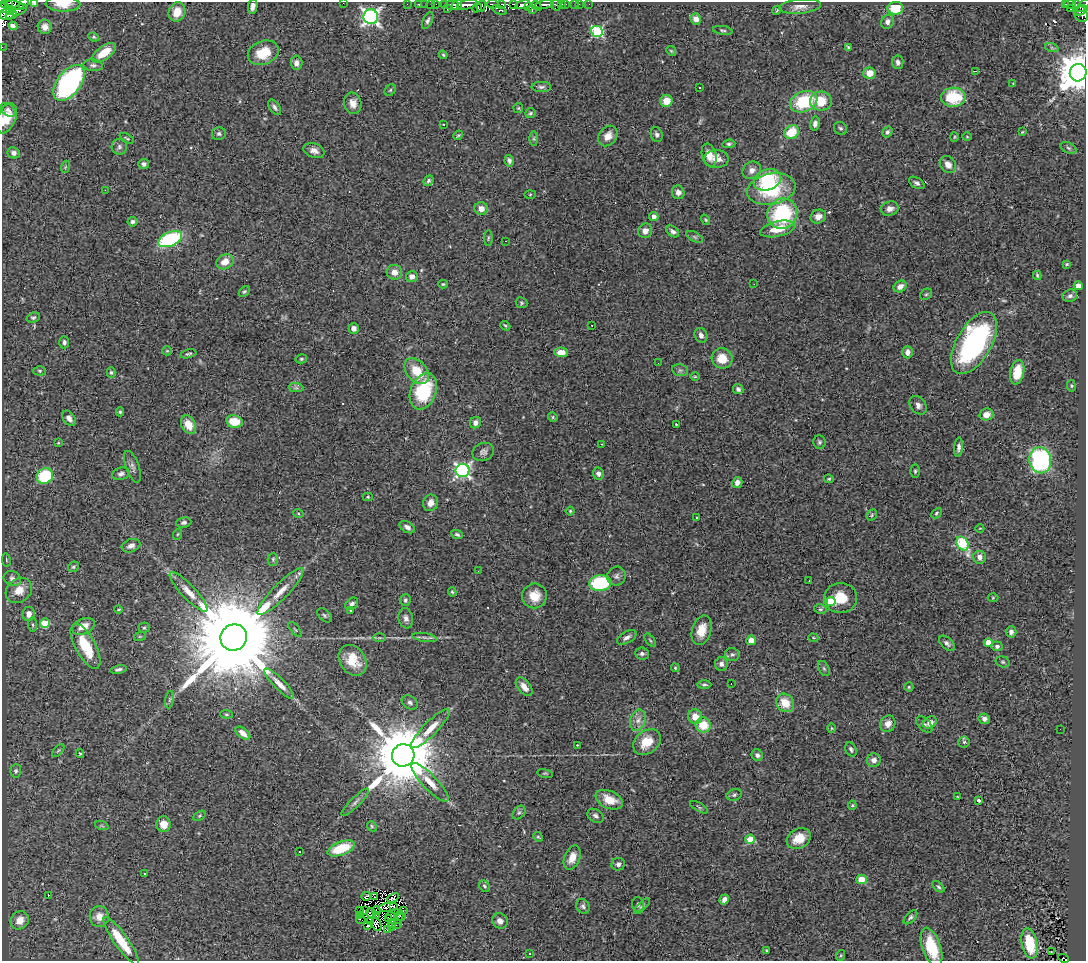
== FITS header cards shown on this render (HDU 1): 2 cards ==
NAXIS1  =                 1084
NAXIS2  =                  959

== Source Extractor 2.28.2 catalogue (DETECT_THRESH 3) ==
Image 1084 x 959 px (HDU 1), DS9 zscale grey, 1 PNG px = 1 image px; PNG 1088 x 963 px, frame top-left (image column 1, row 959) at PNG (2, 2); each listed source drawn as its Kron ellipse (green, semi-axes under 4 px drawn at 4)
Background 0.539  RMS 0.047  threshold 0.142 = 3 sigma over >= 5 px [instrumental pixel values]
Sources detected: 366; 8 with non-positive FLUX_AUTO (blend fragments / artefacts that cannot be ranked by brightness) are neither listed nor drawn; the other 358 listed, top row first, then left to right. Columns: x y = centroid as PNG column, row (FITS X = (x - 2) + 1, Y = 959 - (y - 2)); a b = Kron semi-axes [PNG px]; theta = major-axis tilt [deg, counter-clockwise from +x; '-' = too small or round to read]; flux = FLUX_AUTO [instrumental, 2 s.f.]
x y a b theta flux
34 2 3 2 - 40
4 3 4 3 - 120
343 3 2 2 - 9.4
8 4 3 2 - 290
24 4 6 3 47 62
63 4 17 7 -1 40
407 4 2 2 - 8.3
419 4 3 3 - 9.5
425 4 2 2 - 3.9
431 4 4 2 - 9.6
436 4 2 2 - 1.7
452 4 7 5 0 260
493 4 6 3 -7 110
502 4 3 2 - 110
513 4 3 2 - 32
561 4 3 2 - 7.8
565 4 3 3 - 52
575 4 3 3 - 16
579 4 2 2 - 6.3
589 4 2 2 - 1.4
1065 4 3 3 - 27
1070 4 6 3 -10 54
1076 4 4 3 - 51
15 5 8 3 -14 1.2
444 5 3 3 - 17
457 5 6 3 54 140
467 5 10 4 11 420
523 5 7 4 13 450
544 5 9 3 8 390
556 5 5 4 - 100
1083 5 8 4 46 150
253 6 7 4 80 14
481 6 6 2 66 52
536 6 5 2 - 100
800 6 21 7 6 24
529 7 4 2 - 57
4 8 7 5 -7 210
477 8 5 4 - 98
895 8 8 6 5 81
447 9 3 2 - 10
1071 9 3 2 - 8.6
11 10 3 2 - 44
19 10 8 5 23 44
499 10 8 4 -25 130
532 10 4 3 - 83
777 10 5 3 - 3.1
1081 10 6 3 28 120
177 12 10 8 69 45
1081 14 8 6 -62 78
7 15 7 5 7 120
11 15 6 3 18 290
371 17 7 7 - 1000
696 19 5 5 - 20
428 21 9 4 66 8.6
887 22 7 6 - 15
13 26 5 4 - 12
45 27 7 7 - 19
723 30 10 4 -8 5.6
597 31 6 5 - 350
94 37 5 4 - 4.5
2 47 2 2 - 5.5
848 47 4 3 - 4.3
1052 48 7 4 -19 5.8
671 51 5 4 - 3.9
104 53 14 6 35 64
263 53 16 11 23 75
443 55 4 3 - 3.7
898 62 7 5 -83 12
296 63 7 6 - 14
93 65 10 6 -4 9.9
975 71 4 2 - 5.7
869 73 6 5 - 38
1078 73 9 8 - 10000
69 83 20 11 52 660
1013 83 3 3 - 6.7
541 87 10 5 0 8.8
699 88 3 3 - 13
390 90 6 5 - 4.8
953 97 12 9 2 140
666 101 6 6 - 42
821 101 11 9 -8 71
804 102 14 10 22 160
353 103 11 8 -76 24
275 107 9 5 -55 9.3
518 108 5 5 - 4.1
8 110 8 5 -41 11
530 113 5 5 - 5.4
6 118 16 9 68 60
443 124 3 3 - 16
815 124 7 5 78 15
840 128 7 6 - 6.5
791 132 8 6 36 85
887 132 6 4 56 7.6
1022 132 3 2 - 2.7
219 134 7 6 - 7.8
657 134 7 6 - 9.2
458 135 5 4 - 3.6
608 136 11 8 52 31
954 137 5 3 - 2.8
967 137 5 3 - 2.8
127 138 8 3 -29 4.4
534 139 7 4 -90 4.9
729 144 6 4 6 6.1
119 147 8 8 - 9.8
1068 148 8 5 -27 6.5
314 151 11 7 -18 17
14 153 6 5 - 14
709 155 12 7 -76 34
716 159 12 9 0 29
509 161 6 4 -78 11
144 164 5 5 - 9.9
948 165 9 7 -51 27
65 167 6 4 71 4.3
752 170 9 8 - 21
767 180 14 10 20 170
428 181 6 4 49 6.1
917 183 8 5 -32 9.8
771 189 24 15 11 200
105 190 2 2 - 20
678 192 7 6 - 15
530 194 6 4 2 3
481 209 7 6 - 28
890 209 9 7 16 18
782 214 15 14 - 280
654 216 4 4 - 16
818 216 8 7 - 20
705 220 6 4 -55 4
132 222 5 5 - 7.1
778 229 18 7 13 60
645 231 7 7 - 21
673 231 7 5 -37 10
695 237 9 4 -27 6.4
488 238 8 3 89 4.4
170 239 13 7 21 320
505 241 3 2 - 5.4
225 262 9 7 29 37
1067 264 4 3 - 3.5
394 272 8 7 - 26
1037 275 4 3 - 4.4
412 276 6 5 - 20
443 284 5 4 - 3.7
754 284 3 2 - 3.1
900 286 7 5 33 22
1078 286 4 4 - 40
244 291 6 4 47 5.2
926 294 6 5 - 5.4
1070 296 7 6 - 10
521 303 6 5 - 5
33 318 7 5 18 5.6
592 325 3 2 - 3.5
505 326 5 3 - 4.1
354 328 5 5 - 13
701 335 7 6 - 14
64 342 6 5 - 8.9
974 343 34 17 60 610
167 351 5 4 - 3.5
561 352 6 5 - 35
908 352 6 5 - 16
188 354 8 3 13 5.9
722 358 10 10 - 56
301 359 6 4 15 4.4
658 363 2 2 - 1.6
680 370 8 6 -11 7.3
40 371 6 4 -1 4.5
417 371 15 10 -48 70
111 372 5 4 - 5.1
1017 372 12 7 78 75
695 376 4 3 - 2.8
1071 386 6 3 -82 3.3
296 388 7 4 -1 6.2
738 389 5 5 - 9.7
423 391 19 12 68 190
918 405 10 7 -51 16
120 412 4 4 - 4.4
986 414 7 6 - 28
553 417 5 4 - 4.3
69 418 8 6 -56 16
234 421 8 6 -10 71
475 423 6 5 - 14
676 424 2 2 - 2.1
188 425 10 7 -61 46
819 442 7 6 - 6.6
58 443 3 2 - 2.3
601 444 3 3 - 5
958 447 9 4 86 11
483 452 11 9 21 13
1040 460 13 11 -79 450
132 467 17 6 -70 13
462 471 7 6 - 730
915 471 6 4 -90 5.2
121 474 9 6 16 9.9
598 474 6 5 - 12
45 476 8 7 - 180
829 479 5 4 - 3.8
737 483 6 5 - 18
368 497 5 4 - 4.4
431 503 8 7 - 23
570 511 4 4 - 3.7
298 513 5 3 - 3.2
936 513 6 4 43 4.7
872 515 6 4 50 4.2
697 518 3 3 - 39
184 523 7 5 7 8.1
407 527 8 5 -30 12
980 528 4 3 - 2.3
178 534 5 3 - 3
457 534 6 4 -25 5.4
962 543 7 5 -58 290
131 546 9 6 21 15
980 557 6 6 - 22
273 559 6 5 - 5.4
6 560 7 3 -82 3.5
73 567 5 5 - 5.3
478 571 2 2 - 4.3
616 576 9 9 - 13
12 578 9 7 -23 12
809 581 3 2 - 3.3
600 583 11 8 7 250
19 590 14 11 38 41
189 592 26 7 -47 38
280 592 32 7 46 51
452 592 5 4 - 4.5
534 596 12 12 - 51
841 598 16 15 - 68
993 598 5 3 - 3.1
405 600 6 5 - 6.5
831 602 5 4 - 110
352 604 7 5 44 9.3
119 609 4 3 - 4.1
820 609 6 4 -12 5.4
350 610 4 2 - 2.5
29 614 7 6 - 21
324 615 9 5 -42 6.3
406 618 10 7 -79 14
45 623 5 4 - 91
33 625 7 4 -84 5.3
83 626 12 7 23 36
144 628 5 5 - 4.7
295 630 9 3 -50 3.6
702 630 15 9 74 48
1011 632 5 5 - 12
140 636 6 4 18 3.9
234 637 13 13 - 93000
424 637 12 4 -10 9.2
627 637 11 5 30 13
380 638 6 3 0 3.9
813 638 5 4 - 2.9
650 640 8 4 -54 4.2
751 640 5 5 - 29
947 643 9 5 -43 9.9
988 643 4 4 - 42
86 646 25 10 -62 110
997 646 5 4 - 7.9
642 653 7 6 - 9
732 655 7 6 - 8.2
353 660 16 12 -56 68
1003 662 7 5 -16 5.9
721 664 7 6 - 16
675 668 4 3 - 3.6
824 668 8 5 -62 6
119 669 8 4 10 8.6
279 684 20 5 -45 26
731 684 2 2 - 1.5
704 685 7 4 1 6.1
524 687 11 6 -51 27
909 687 4 4 - 3.9
170 700 8 4 81 5.6
410 702 9 6 -32 9.2
785 703 10 8 -51 60
226 714 6 4 -6 4.4
695 717 7 7 - 35
984 719 6 5 - 13
638 720 11 7 74 21
930 722 7 5 32 26
888 724 8 7 - 24
924 724 10 6 -46 10
703 725 8 7 - 70
431 728 27 7 45 45
831 728 5 3 - 2.9
1060 729 3 2 - 2.5
243 733 9 5 -39 22
647 742 15 11 37 62
964 742 6 5 - 6.3
577 745 3 3 - 2.1
851 749 7 5 -66 8
58 751 8 3 48 4.4
80 754 4 3 - 4.3
403 755 11 11 - 36000
757 755 6 5 - 9.9
874 760 7 6 - 14
16 771 6 5 - 6.8
545 773 8 4 -12 4.6
430 782 26 7 -46 46
734 795 8 5 21 6.9
958 797 3 2 - 2.1
609 800 14 8 -24 56
979 800 3 3 - 13
355 802 18 5 45 13
852 805 5 4 - 4
699 807 10 3 -30 5.3
519 813 8 5 48 7.4
199 816 7 4 32 4.4
596 816 9 6 -32 11
164 824 8 7 - 33
102 826 7 4 -19 4.4
372 826 5 4 - 4.2
538 837 5 4 - 3.8
799 838 13 9 30 53
750 839 4 4 - 120
341 848 14 6 21 110
299 852 3 2 - 5.9
572 858 13 7 68 33
618 864 7 6 - 10
144 874 3 2 - 2.7
862 879 5 5 - 60
484 886 6 5 - 6.4
938 887 7 4 -43 5.7
48 896 3 2 - 26
366 896 5 3 - 16
374 897 3 2 - 3.7
393 898 6 3 27 6.6
724 900 5 4 - 15
638 904 7 6 - 7.5
393 906 3 2 - 5.4
583 906 8 6 -59 8.5
642 906 10 4 45 7
388 907 9 4 7 9.3
359 910 3 2 - 4
364 911 3 2 - 3.7
377 911 4 2 - 3.7
403 911 3 2 - 1.7
371 913 5 2 - 3
377 915 4 2 - 2.8
359 916 4 2 - 0.044
391 916 5 2 - 3
99 917 10 9 - 27
398 917 7 3 63 0.41
402 917 3 2 - 9.1
910 917 8 5 47 6.9
388 919 3 2 - 3.5
20 920 10 8 49 39
361 920 5 2 - 3.3
370 921 4 2 - 3.5
500 921 8 7 - 16
391 923 3 2 - 8.1
377 924 7 4 -64 6.7
397 924 5 2 - 4.2
368 926 3 2 - 6.1
392 927 4 2 - 12
388 929 3 2 - 8.8
121 941 29 7 -55 110
1030 943 15 8 -78 99
932 947 20 9 -71 110
766 950 3 2 - 4
1051 952 3 2 - 6.4
530 954 3 3 - 4.6
841 955 5 3 - 3.1
1064 958 5 3 - 22
At the frame edge (FLAGS 8, measured only in part): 11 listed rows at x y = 34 2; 4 3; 343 3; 24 4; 63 4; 1083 5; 4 8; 2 47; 1078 73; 6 118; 1064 958
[8 non-positive-flux detections neither listed nor drawn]